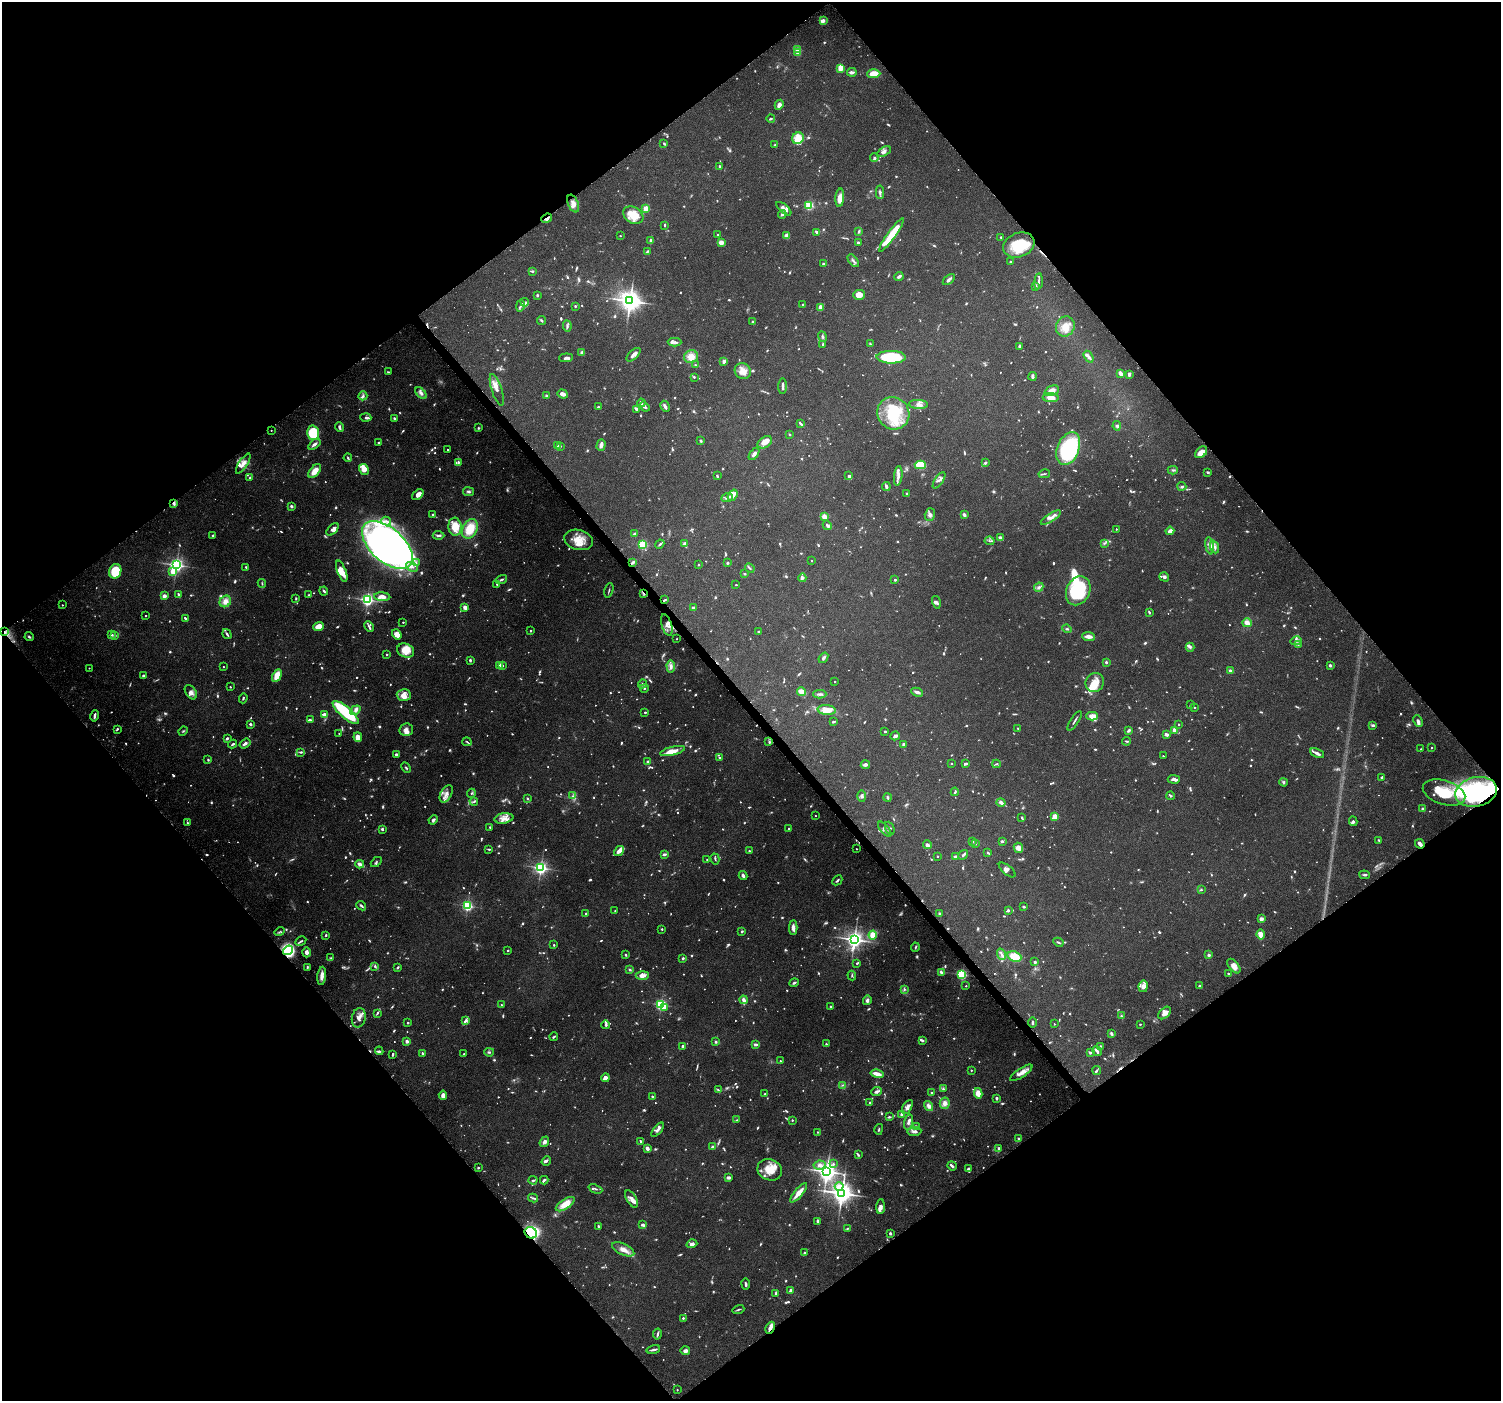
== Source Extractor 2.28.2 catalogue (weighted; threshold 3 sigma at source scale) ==
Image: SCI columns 14-6008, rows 220-5813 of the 6018 x 5967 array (HDU 1 of 3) = the unmasked area's bounding box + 8 px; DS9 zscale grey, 4 x 4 block average (1 PNG px = mean of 4 x 4 image px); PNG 1503 x 1403 px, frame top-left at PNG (2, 2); each listed source drawn as its Kron ellipse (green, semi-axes under 4 px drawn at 4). Shown black and unused: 50% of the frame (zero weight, under 6 of 12 exposures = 1% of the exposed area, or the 3 px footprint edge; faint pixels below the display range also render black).
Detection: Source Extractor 2.28.2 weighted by HDU 2 'WHT'. Background 0.0622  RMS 0.0027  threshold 0.011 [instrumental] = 3 sigma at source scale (4.09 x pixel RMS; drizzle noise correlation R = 1.36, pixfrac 0.8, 0.0396/0.0396 arcsec/px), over >= 5 px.
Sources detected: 1884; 253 too faint to see at this stretch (4 x 4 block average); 9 inside a brighter object's white glare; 8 cosmic-ray / hot-pixel residue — neither listed nor drawn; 52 coinciding with a brighter row at this scale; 147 inside a brighter listed object's ellipse — not listed separately; of the other 1415, all 500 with FLUX_AUTO >= 1.8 (the completeness limit of this list) listed and drawn (915 fainter detections not listed), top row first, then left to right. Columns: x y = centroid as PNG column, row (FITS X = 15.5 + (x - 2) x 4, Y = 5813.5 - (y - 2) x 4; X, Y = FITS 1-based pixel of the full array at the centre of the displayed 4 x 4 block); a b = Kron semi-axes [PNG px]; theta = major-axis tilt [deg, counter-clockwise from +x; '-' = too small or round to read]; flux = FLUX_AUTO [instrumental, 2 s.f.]
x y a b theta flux
823 21 4 3 - 8.1
797 49 4 3 - 12
798 53 3 2 - 14
840 68 3 2 - 27
852 72 4 3 - 5.9
874 74 6 3 1 30
779 105 5 3 - 9.7
771 118 4 2 - 1.9
798 138 6 5 - 32
664 144 4 2 - 1.8
775 145 3 2 - 4
884 152 8 4 30 6.4
874 158 4 3 - 3.1
719 166 2 2 - 2.8
880 192 7 3 87 3.7
840 198 9 4 86 22
573 204 9 5 -67 9.7
809 205 2 2 - 130
646 209 2 2 - 70
784 209 9 3 -41 9.7
782 214 4 2 - 5.5
633 215 11 8 -31 37
547 218 5 2 - 3.4
665 225 3 2 - 2.2
859 231 4 2 - 2.9
817 232 4 2 - 7.9
718 235 2 2 - 3.5
891 235 20 4 54 52
620 236 2 2 - 2.2
787 236 4 3 - 11
1001 237 2 2 - 2.2
651 241 3 2 - 8
721 243 4 3 - 12
858 243 2 2 - 12
1019 245 16 12 20 40
647 252 4 2 - 2.4
853 261 7 2 -50 4
1010 262 2 2 - 3.1
824 264 3 2 - 4.6
532 271 3 2 - 2.2
899 276 5 2 - 5.7
949 279 7 2 38 4.5
1039 281 8 2 83 4.5
1035 286 4 2 - 3.8
537 295 2 2 - 3.1
859 295 6 5 - 16
630 301 3 3 - 1400
525 302 4 3 - 3.6
803 304 3 2 - 2.1
520 306 6 3 78 3.1
575 306 2 2 - 2.6
820 307 4 2 - 9.3
542 320 4 2 - 2.5
753 322 2 2 - 3.4
567 326 6 3 -84 3.3
1065 326 10 9 - 20
822 336 5 3 - 3
675 342 7 3 -2 5.2
823 344 3 2 - 2.2
870 344 3 2 - 2.4
1019 346 3 2 - 4.6
582 352 2 2 - 6.1
633 355 9 3 43 7.9
691 357 7 6 - 16
891 357 15 6 -1 100
1089 357 6 3 -56 5.9
566 358 7 3 5 5.3
724 361 4 3 - 7.2
695 365 3 2 - 2.1
743 371 8 7 - 17
388 372 4 2 - 1.8
1121 374 4 2 - 12
1129 375 3 2 - 5.5
1032 376 4 3 - 4.6
694 377 2 2 - 1.9
783 386 7 2 88 5.2
497 390 16 5 -72 10
1052 391 7 5 24 12
421 393 7 4 -46 6.6
563 394 6 3 -20 9.4
363 396 4 3 - 3.4
546 396 3 2 - 2
1051 398 8 4 -4 17
641 403 4 2 - 3
918 404 9 4 -3 8
665 406 6 2 -61 4.9
598 407 3 2 - 1.8
645 407 5 2 - 5.7
636 409 4 2 - 4.7
893 413 16 15 - 70
366 418 5 3 - 2.9
394 418 2 2 - 2.9
800 423 3 2 - 3.6
1117 426 4 4 - 3.4
339 427 5 2 - 4.8
478 428 3 2 - 2.2
271 430 2 2 - 1.8
313 433 7 6 - 80
789 434 2 2 - 2.4
701 441 2 2 - 3.7
379 442 2 2 - 1.9
765 442 8 5 32 13
314 444 7 3 38 6.1
601 445 6 3 73 9.4
557 446 2 2 - 4
560 446 3 2 - 2.5
1068 449 17 11 68 190
448 450 2 2 - 1.9
1201 452 7 5 42 15
754 454 7 3 54 5.7
348 458 4 2 - 2.2
458 462 4 3 - 2.9
243 463 11 4 57 11
985 463 2 2 - 4.3
920 465 5 3 - 45
364 469 6 4 -58 17
1173 470 5 3 - 2.7
315 471 8 4 51 20
1208 472 3 2 - 2.3
1044 474 6 2 13 2.2
717 476 3 2 - 3.3
849 476 4 3 - 3.5
898 476 10 3 83 8.5
250 477 4 2 - 2.6
939 480 9 2 56 3.1
1182 486 4 3 - 3
886 487 4 2 - 6.5
468 492 5 3 - 3.5
907 494 2 2 - 10
418 495 6 4 40 10
733 495 6 3 54 18
727 498 6 3 21 5.6
174 503 3 2 - 5.9
291 506 3 2 - 4
433 514 3 2 - 2.3
930 514 6 5 - 5.4
964 515 3 2 - 7
824 516 2 2 - 35
1051 517 11 4 32 8.5
386 521 5 4 - 5.4
827 525 5 3 - 3.4
455 527 9 6 -85 27
333 529 7 4 45 6.4
470 529 10 7 63 39
1116 529 2 2 - 2.1
1170 531 4 2 - 11
635 534 3 2 - 5.1
439 535 6 2 -3 4.4
213 536 3 2 - 2.2
1000 538 3 3 - 7
579 540 14 10 -16 28
990 541 5 2 - 2.6
1104 543 3 3 - 2
660 544 5 2 - 2.5
685 544 4 3 - 4.8
387 545 30 16 -42 1400
643 545 2 2 - 160
1210 546 8 4 -79 8.9
1215 547 6 3 -69 5.7
812 561 2 2 - 2.6
632 562 3 2 - 4.1
416 563 3 2 - 2.4
727 563 2 2 - 2.5
176 565 3 3 - 530
698 565 2 2 - 4.6
246 567 4 2 - 2.1
412 567 6 3 -30 6.3
750 568 5 2 - 2.7
115 571 7 6 - 69
342 571 11 4 -69 16
173 572 2 2 - 38
744 574 3 2 - 1.8
1164 577 5 4 - 3.7
802 578 4 3 - 6.5
501 580 6 2 16 3.7
895 580 2 2 - 3
262 584 4 2 - 1.9
497 584 2 2 - 3.4
736 585 2 2 - 1.9
1039 587 5 4 - 4.6
609 590 7 2 75 2.3
324 591 4 2 - 2.7
1078 591 15 11 64 110
643 593 3 2 - 2
179 594 4 2 - 3.2
309 595 2 2 - 2.1
164 596 2 2 - 31
382 597 8 3 -4 12
296 599 3 2 - 2.1
367 600 2 2 - 420
665 600 3 2 - 2.3
225 601 6 5 - 12
936 602 6 3 -76 3.1
62 605 2 2 - 2.4
465 607 3 2 - 11
693 607 3 2 - 3.1
1149 612 3 2 - 2.9
146 616 2 2 - 2
185 618 3 2 - 2.3
403 622 2 2 - 2.8
1247 623 4 3 - 11
667 625 11 5 -73 11
319 626 5 4 - 22
369 626 6 2 -63 3.6
1067 629 5 2 - 2.4
530 631 2 2 - 3.3
759 631 4 2 - 1.8
5 632 3 2 - 2.6
227 634 5 2 - 3.7
397 634 5 4 - 11
112 635 3 2 - 2.8
115 636 3 2 - 3
1088 636 6 3 -5 9.8
29 637 4 3 - 2.6
677 639 2 2 - 1.8
1296 641 6 3 13 4.6
1298 644 4 2 - 2.5
1190 647 4 3 - 3.4
406 651 9 7 -25 21
387 654 2 2 - 4.1
823 658 6 3 52 3.4
470 660 2 2 - 5.8
1106 662 2 2 - 9
500 665 4 2 - 13
502 665 4 2 - 1.9
1330 665 2 2 - 5.3
671 666 6 4 -87 5.8
223 667 2 2 - 2
89 668 2 2 - 1.8
1230 670 3 2 - 4.1
143 676 2 2 - 3.4
277 676 7 4 63 24
835 682 2 2 - 2.1
1095 682 10 9 - 25
643 684 4 4 - 3.5
230 687 2 2 - 3.1
644 688 4 3 - 2.5
191 692 8 5 -56 7.7
802 692 4 3 - 21
917 692 6 4 -26 5.6
820 694 6 3 -1 3.7
404 695 7 6 - 13
243 698 5 2 - 2
1190 705 4 2 - 1.8
1195 707 2 2 - 3.2
355 710 5 4 - 6.3
827 710 9 5 -5 20
645 712 2 2 - 4.6
346 713 16 5 -41 99
324 714 2 2 - 23
94 716 6 2 77 6.3
1092 716 6 3 -1 22
310 720 2 2 - 3.7
1074 721 11 2 58 3.5
1418 721 6 3 -65 5.9
833 722 3 2 - 3.1
1179 724 2 2 - 1.8
251 725 2 2 - 2.6
1373 725 4 3 - 2.4
1018 728 3 2 - 2
117 729 3 2 - 2.4
406 730 7 6 - 7.2
1129 730 3 2 - 5.6
1174 730 3 3 - 7.1
183 731 5 2 - 1.9
885 731 2 2 - 4.7
339 733 2 2 - 2.3
1166 734 3 2 - 8.5
895 736 4 2 - 7.1
358 737 5 4 - 16
227 738 3 2 - 3.9
769 741 3 2 - 1.9
1127 741 4 2 - 2.5
467 742 5 2 - 2.3
245 743 6 2 35 6.2
233 744 4 2 - 2.6
903 744 3 2 - 3.4
1432 748 2 2 - 2.5
1421 749 2 2 - 2.7
672 751 12 4 14 20
301 752 3 2 - 2.8
1317 753 7 3 -24 5.2
396 754 3 2 - 3.4
1163 756 2 2 - 2.2
719 758 2 2 - 2.3
208 760 3 2 - 2.1
647 761 3 2 - 1.9
951 763 2 2 - 3.1
965 764 4 2 - 3.8
996 764 4 2 - 2.1
865 765 5 2 - 7.1
406 768 5 2 - 2.3
1382 777 3 2 - 2.2
1174 779 6 3 -2 6.1
1284 782 4 3 - 2.6
955 792 4 2 - 2.7
1444 792 22 12 -17 56
1476 792 21 14 13 120
471 793 4 3 - 2.1
446 794 9 5 61 9.3
573 796 4 2 - 2.1
862 796 6 4 -89 4.3
1170 796 4 3 - 2
527 798 3 2 - 2
887 798 4 2 - 2.8
474 802 4 2 - 2.2
1001 802 5 3 - 6.3
1423 809 2 2 - 16
815 816 2 2 - 1.8
1055 816 2 2 - 47
504 818 9 5 9 10
1022 818 3 2 - 2.4
433 820 5 3 - 4
1353 821 5 3 - 2.5
187 823 2 2 - 2.3
490 827 3 2 - 1.9
890 828 7 4 -68 4.8
382 829 3 2 - 4.5
789 829 2 2 - 2.1
885 829 9 3 -51 5.6
1379 840 3 2 - 2.2
973 841 2 2 - 2.5
1002 842 3 2 - 2.5
976 843 4 2 - 1.9
1420 844 5 3 - 7.6
927 845 4 3 - 6
1018 848 5 4 - 10
489 849 3 2 - 1.9
856 849 2 2 - 1.9
619 851 5 3 - 12
749 851 2 2 - 2.8
988 853 3 2 - 3.3
665 854 4 2 - 4.8
963 855 5 2 - 3.8
938 856 2 2 - 3.1
955 856 3 2 - 5.8
715 859 5 2 - 2
707 860 2 2 - 3.6
376 862 6 2 42 2.3
360 864 4 2 - 9.8
541 868 2 2 - 470
1007 870 10 4 -40 6.5
1364 875 5 3 - 2.8
743 876 4 3 - 5
837 880 5 2 - 3
1201 890 4 2 - 1.8
361 906 5 2 - 3.7
467 906 2 2 - 250
1024 907 3 2 - 2.2
1008 910 2 2 - 9.6
615 911 2 2 - 3.1
586 914 2 2 - 4.5
939 914 3 2 - 2.3
1261 919 2 2 - 26
793 927 7 4 88 6.4
662 929 2 2 - 3.7
280 931 5 2 - 1.9
742 931 2 2 - 3.3
1261 934 5 4 - 15
326 935 2 2 - 4.5
873 935 4 4 - 20
854 939 3 3 - 850
301 941 6 2 27 2.3
1058 942 5 2 - 2.3
554 945 2 2 - 3.3
915 947 4 2 - 2.2
288 950 5 4 - 110
508 950 2 2 - 3.9
307 952 5 4 - 5.4
1001 954 6 2 -71 4.2
626 955 2 2 - 3
1209 955 2 2 - 4.5
1014 956 7 5 -21 30
331 958 4 2 - 1.8
683 958 2 2 - 4.6
1035 962 3 3 - 3
857 963 3 2 - 2.2
375 966 4 2 - 2.4
1234 966 8 5 -50 12
398 967 4 2 - 2.4
307 968 4 2 - 2.2
630 970 3 2 - 2.5
941 972 3 2 - 4.4
1228 973 2 2 - 3.8
962 974 2 2 - 220
852 975 5 2 - 2.1
322 976 9 3 83 9.8
642 976 7 4 3 13
794 983 5 2 - 2.6
966 986 2 2 - 2
1143 986 6 4 79 10
1199 986 2 2 - 7.3
904 989 4 2 - 2
743 1000 4 2 - 10
867 1000 5 3 - 4.8
661 1004 2 2 - 260
501 1005 2 2 - 2.1
831 1006 2 2 - 5.1
665 1007 3 2 - 4.6
377 1013 4 2 - 2.5
1164 1013 7 4 45 7.9
1121 1016 3 2 - 2
359 1018 10 7 77 11
466 1020 4 3 - 3.6
1032 1022 5 2 - 2.1
408 1023 2 2 - 4
1054 1024 2 2 - 1.9
1140 1024 2 2 - 2.1
606 1025 4 3 - 4
1111 1034 3 2 - 4
554 1037 4 2 - 2.4
407 1041 2 2 - 18
922 1041 3 2 - 3
716 1042 3 3 - 3.2
755 1044 3 2 - 4.6
826 1044 2 2 - 2.7
683 1046 2 2 - 9.4
1100 1046 2 2 - 2.3
379 1051 4 3 - 2.2
1097 1051 5 2 - 6
489 1052 5 2 - 2.7
422 1053 3 2 - 2.4
1090 1053 3 2 - 3
393 1054 3 2 - 3
464 1054 2 2 - 5.1
780 1061 2 2 - 2.9
971 1070 2 2 - 3.3
1097 1071 4 2 - 2.3
1021 1073 13 4 34 13
877 1074 6 2 -14 18
605 1078 4 4 - 7.8
842 1085 4 2 - 2
943 1089 2 2 - 2.4
718 1090 4 2 - 2.3
876 1092 5 3 - 4.8
931 1092 2 2 - 4.6
978 1093 5 4 - 14
765 1094 2 2 - 2.9
443 1095 5 3 - 8.1
652 1097 2 2 - 2.4
996 1098 3 2 - 3.2
870 1103 2 2 - 3.6
945 1103 6 5 - 8.5
929 1106 5 3 - 7.2
907 1107 7 4 60 7.1
902 1114 3 3 - 4.5
889 1117 4 2 - 2.5
737 1120 3 2 - 2.2
792 1120 2 2 - 4.1
908 1122 7 4 74 5.3
916 1126 3 2 - 1.9
879 1129 5 2 - 1.8
658 1130 8 3 51 5
817 1132 2 2 - 2.2
914 1132 7 3 6 5.7
1018 1138 3 2 - 2.3
641 1141 3 2 - 3.7
544 1142 5 4 - 6.1
712 1147 3 2 - 2.7
647 1148 3 2 - 10
999 1148 2 2 - 4
858 1155 4 2 - 2.5
546 1161 5 2 - 3.5
833 1164 4 2 - 2.7
820 1165 6 4 9 7.2
952 1166 5 2 - 6.3
478 1168 2 2 - 1.8
968 1169 3 2 - 4.1
770 1170 12 10 -21 28
827 1172 3 3 - 1100
729 1178 4 3 - 3.8
533 1180 4 2 - 2.1
544 1180 4 2 - 3.3
839 1186 4 3 - 23
595 1189 7 2 -22 2.4
799 1193 12 3 50 21
842 1193 3 3 - 1500
533 1198 5 2 - 2.8
631 1199 10 5 -60 8.4
565 1204 11 5 33 27
880 1207 7 4 86 7.1
818 1221 4 2 - 3.8
643 1225 4 2 - 3.6
598 1226 3 2 - 2.2
847 1228 3 2 - 1.9
531 1233 6 5 - 230
890 1233 3 2 - 3.5
692 1244 5 3 - 8.9
623 1249 12 5 -24 13
804 1253 2 2 - 7
746 1284 5 2 - 3.4
791 1291 3 2 - 6.5
776 1293 3 3 - 3.2
738 1309 6 2 18 2.4
683 1318 2 2 - 5.1
770 1328 6 2 61 12
657 1334 6 2 80 3.4
653 1349 7 2 14 5
685 1351 5 3 - 6.1
677 1390 2 2 - 1.8
Overlapping masked pixels (flux is a lower limit): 11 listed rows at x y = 547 218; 174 503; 632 562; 643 593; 665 600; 5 632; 1476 792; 1420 844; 288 950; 531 1233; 770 1328